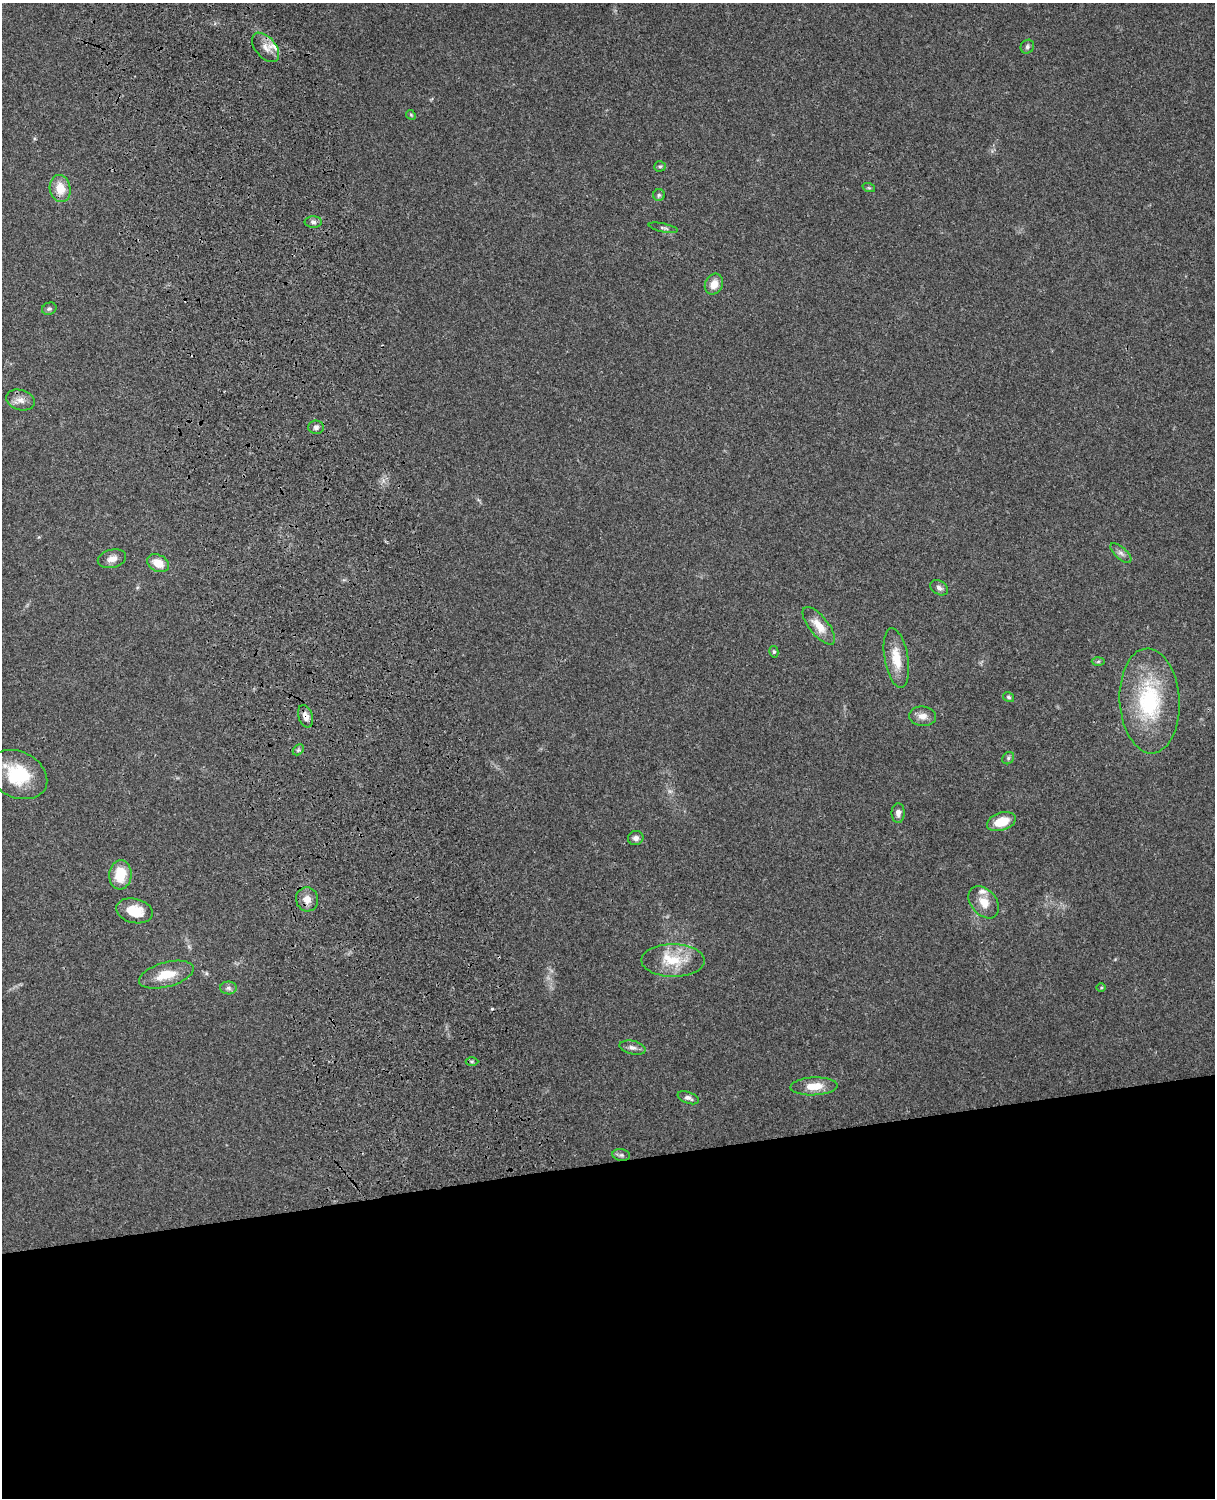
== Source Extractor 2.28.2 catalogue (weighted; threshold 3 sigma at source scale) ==
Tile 11 of 4 x 3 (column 3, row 3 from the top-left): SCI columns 2543-3755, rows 165-1660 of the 5088 x 4928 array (HDU 1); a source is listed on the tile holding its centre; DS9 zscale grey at full resolution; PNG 1217 x 1500 px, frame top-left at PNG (2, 3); each listed source drawn as its Kron ellipse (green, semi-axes under 4 px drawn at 4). Shown black and unused: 23% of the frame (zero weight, under 3 of 4 exposures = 6% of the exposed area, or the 3 px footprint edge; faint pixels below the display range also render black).
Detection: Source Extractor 2.28.2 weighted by HDU 2 'WHT'; one run over the whole footprint, this tile lists its part. Background 0.215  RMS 0.0084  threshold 0.0378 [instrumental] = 3 sigma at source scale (4.5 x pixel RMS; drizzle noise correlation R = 1.50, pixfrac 1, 0.05/0.05 arcsec/px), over >= 5 px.
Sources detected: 47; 1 cosmic-ray / hot-pixel residue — neither listed nor drawn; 2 inside a brighter listed object's ellipse — not listed separately; the other 44 listed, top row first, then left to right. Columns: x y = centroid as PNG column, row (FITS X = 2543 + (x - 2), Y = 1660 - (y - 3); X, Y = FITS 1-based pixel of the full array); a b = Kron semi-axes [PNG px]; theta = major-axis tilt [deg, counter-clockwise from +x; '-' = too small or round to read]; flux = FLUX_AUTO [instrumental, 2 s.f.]
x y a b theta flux
265 47 17 10 -49 8.1
1027 47 7 6 - 1.9
411 115 5 4 - 0.92
660 166 6 5 - 1.4
60 188 13 10 -78 14
869 188 6 4 -18 1.1
659 195 6 6 - 1.5
313 222 8 5 1 2.4
663 228 15 3 -12 2
714 284 11 8 63 8.7
49 309 7 6 - 1.9
20 400 15 10 -17 6.2
316 427 8 6 -1 2.7
1121 553 13 6 -42 3.5
112 559 14 9 14 6
158 563 11 8 -26 11
939 588 9 6 -31 3
819 626 23 9 -51 12
774 652 6 4 -76 1.3
896 658 30 12 -80 18
1098 661 6 4 2 1.4
1008 697 6 4 -31 1.4
1149 701 52 30 -86 81
306 716 11 7 -70 5.2
923 716 13 9 -5 6
298 750 6 4 45 1.5
1008 758 6 5 - 1.7
18 774 31 23 -26 42
898 813 10 6 -89 4
1001 822 15 9 18 17
636 838 8 7 - 3.9
120 875 15 11 84 22
307 899 12 11 - 7.6
984 902 18 12 -49 11
134 911 19 12 -14 20
673 960 32 16 0 27
166 975 28 12 16 19
1101 987 5 3 - 0.82
228 988 8 6 -1 2.8
632 1048 13 6 -13 3.7
472 1061 6 4 0 1.2
814 1086 23 9 3 13
688 1098 11 5 -19 3.2
621 1155 9 5 -9 2.2
Overlapping masked pixels (flux is a lower limit): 2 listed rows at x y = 1149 701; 306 716
Isophote crosses this tile's border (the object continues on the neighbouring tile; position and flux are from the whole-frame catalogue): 1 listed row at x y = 1149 701